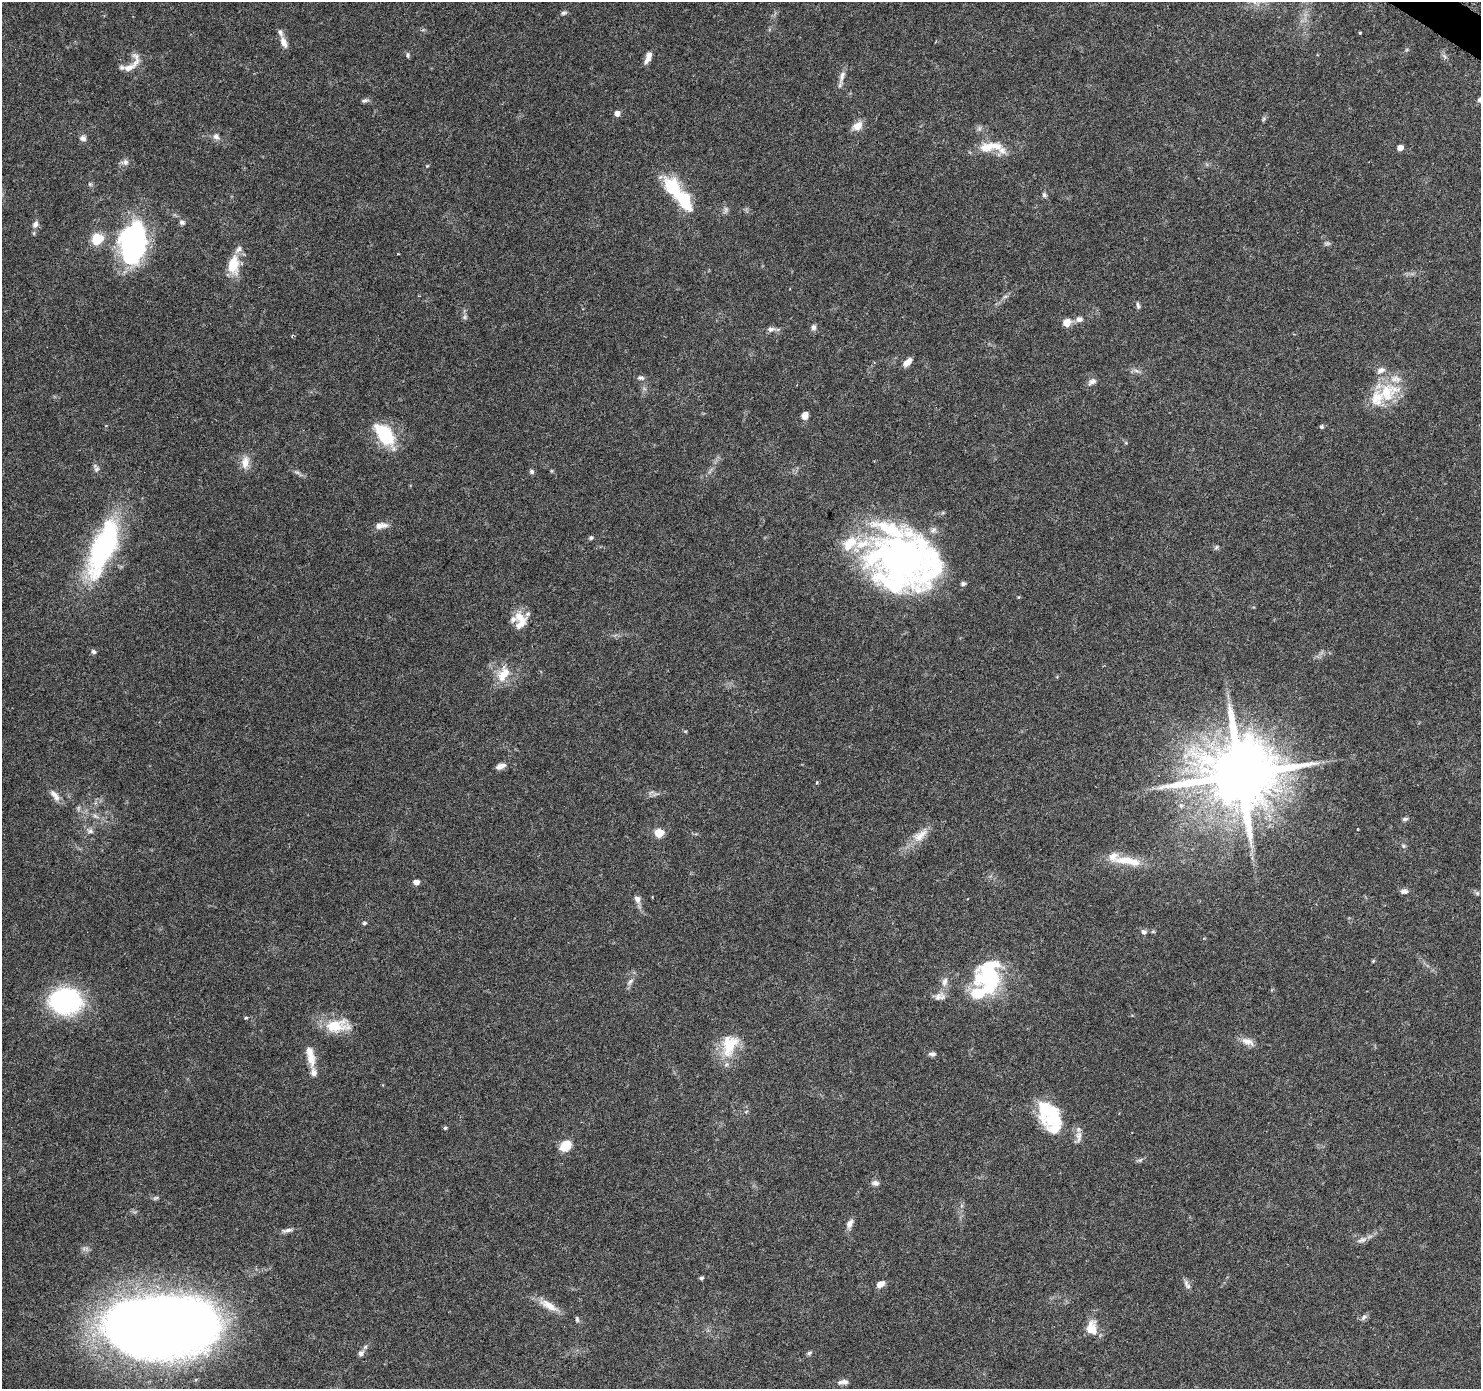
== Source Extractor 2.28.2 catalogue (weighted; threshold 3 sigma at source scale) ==
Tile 10 of 4 x 4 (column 2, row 3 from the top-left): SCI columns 1495-2973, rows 1644-3030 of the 5937 x 5994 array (HDU 1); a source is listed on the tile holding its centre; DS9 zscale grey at full resolution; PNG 1483 x 1391 px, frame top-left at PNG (2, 2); no overlay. Shown black and unused: <1% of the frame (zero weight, under 3 of 6 exposures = <1% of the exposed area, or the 3 px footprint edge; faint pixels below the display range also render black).
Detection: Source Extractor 2.28.2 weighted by HDU 2 'WHT'; one run over the whole footprint, this tile lists its part. Background 0.0521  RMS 0.0025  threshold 0.0104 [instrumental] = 3 sigma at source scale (4.09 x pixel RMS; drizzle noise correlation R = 1.36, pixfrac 0.8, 0.0396/0.0396 arcsec/px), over >= 5 px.
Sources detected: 133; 7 inside a brighter object's white glare — not listed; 16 inside a brighter listed object's ellipse — not listed separately; the other 110 listed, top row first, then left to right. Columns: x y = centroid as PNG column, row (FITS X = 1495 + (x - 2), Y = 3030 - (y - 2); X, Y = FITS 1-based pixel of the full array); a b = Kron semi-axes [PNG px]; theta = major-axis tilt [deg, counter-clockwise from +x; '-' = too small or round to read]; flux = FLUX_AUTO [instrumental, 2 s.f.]
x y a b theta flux
564 13 8 5 16 0.54
1360 33 3 2 - 0.28
284 42 15 7 -67 1.6
408 55 8 4 -84 0.41
648 58 14 6 67 1.7
129 67 23 14 47 3.2
842 76 20 6 75 1.5
1480 99 9 6 35 0.78
365 100 10 5 11 0.54
617 113 5 5 - 1.6
1263 119 7 4 71 0.38
857 126 13 9 37 2.4
216 137 9 7 -27 0.91
83 138 8 7 - 0.97
986 148 21 14 15 4.4
1400 148 5 4 - 1.9
125 162 9 8 - 1.1
427 166 6 3 18 0.22
673 188 23 14 -59 12
1044 195 8 6 -46 0.53
725 210 11 4 85 0.63
182 222 7 6 - 0.64
35 224 10 7 61 1.1
97 239 12 10 64 5.9
130 242 47 25 -88 34
1327 243 9 4 0 0.49
233 265 20 12 87 6.1
1138 306 10 4 -77 0.51
464 317 7 6 - 0.51
1079 319 10 7 1 1
1067 322 10 9 - 2.1
813 327 8 6 88 0.75
771 329 12 7 3 1
292 336 5 3 - 0.24
908 362 11 6 44 1.7
1136 371 9 4 -9 0.69
641 378 10 6 -2 0.72
1092 381 11 7 30 0.98
1387 392 36 25 33 11
805 415 7 6 - 1.7
1321 427 5 5 - 0.44
385 434 25 14 -54 13
245 462 16 10 80 2.6
96 469 10 7 -88 0.83
297 472 10 5 -21 0.71
532 472 6 6 - 0.54
381 526 18 8 8 1.7
591 538 6 5 - 0.42
103 547 73 25 68 40
1216 547 7 4 53 0.35
901 560 66 63 55 95
963 584 6 5 - 0.5
520 617 19 12 -64 3.6
94 652 7 5 -35 0.59
503 674 23 14 62 4.7
501 766 12 6 23 1.5
1240 775 20 17 30 2800
817 783 4 3 - 0.29
55 795 18 8 -52 1.7
1181 805 8 6 -88 0.75
95 816 10 4 -33 0.68
1405 819 8 5 8 0.52
1357 829 4 2 - 0.14
90 831 9 6 -27 0.81
659 833 6 5 - 8.5
920 835 26 11 38 3.6
1403 846 6 5 - 0.42
1128 861 42 11 -8 6.4
416 882 5 4 - 1.6
1404 891 10 7 -1 0.87
1477 893 6 5 - 0.42
637 899 10 8 -63 1.2
364 923 6 5 - 0.4
1144 932 7 6 - 0.71
1153 932 6 4 -19 0.3
1204 938 4 3 - 0.21
1373 961 5 4 - 0.26
989 977 34 26 80 25
630 982 12 6 48 0.91
944 982 13 8 76 1.5
939 996 16 9 7 1.6
65 1001 23 18 -4 47
246 1018 5 4 - 0.37
337 1026 34 16 5 6.9
1247 1041 19 9 -20 2
729 1045 31 20 67 8.1
932 1054 11 6 -3 0.74
310 1056 29 9 -78 3.3
1044 1108 27 13 83 6.9
445 1128 5 4 - 0.34
1078 1136 17 8 86 1.6
565 1146 11 8 41 5.4
1140 1160 7 4 33 0.45
875 1183 11 7 -12 0.89
156 1198 8 5 26 0.47
850 1223 12 7 61 1.4
287 1230 16 5 10 1
1362 1240 14 6 15 1.2
701 1278 4 4 - 0.55
880 1284 10 7 28 1.5
1187 1284 14 6 -61 0.95
549 1306 29 10 -30 3.3
1364 1317 9 6 24 0.72
577 1319 8 5 -80 0.44
1091 1328 15 11 -89 4.2
161 1329 93 46 2 380
365 1347 6 6 - 0.47
361 1353 7 6 - 0.88
809 1353 7 5 29 0.45
843 1382 14 6 5 1.2
Isophote crosses this tile's border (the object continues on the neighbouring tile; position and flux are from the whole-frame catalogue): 1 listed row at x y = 1480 99